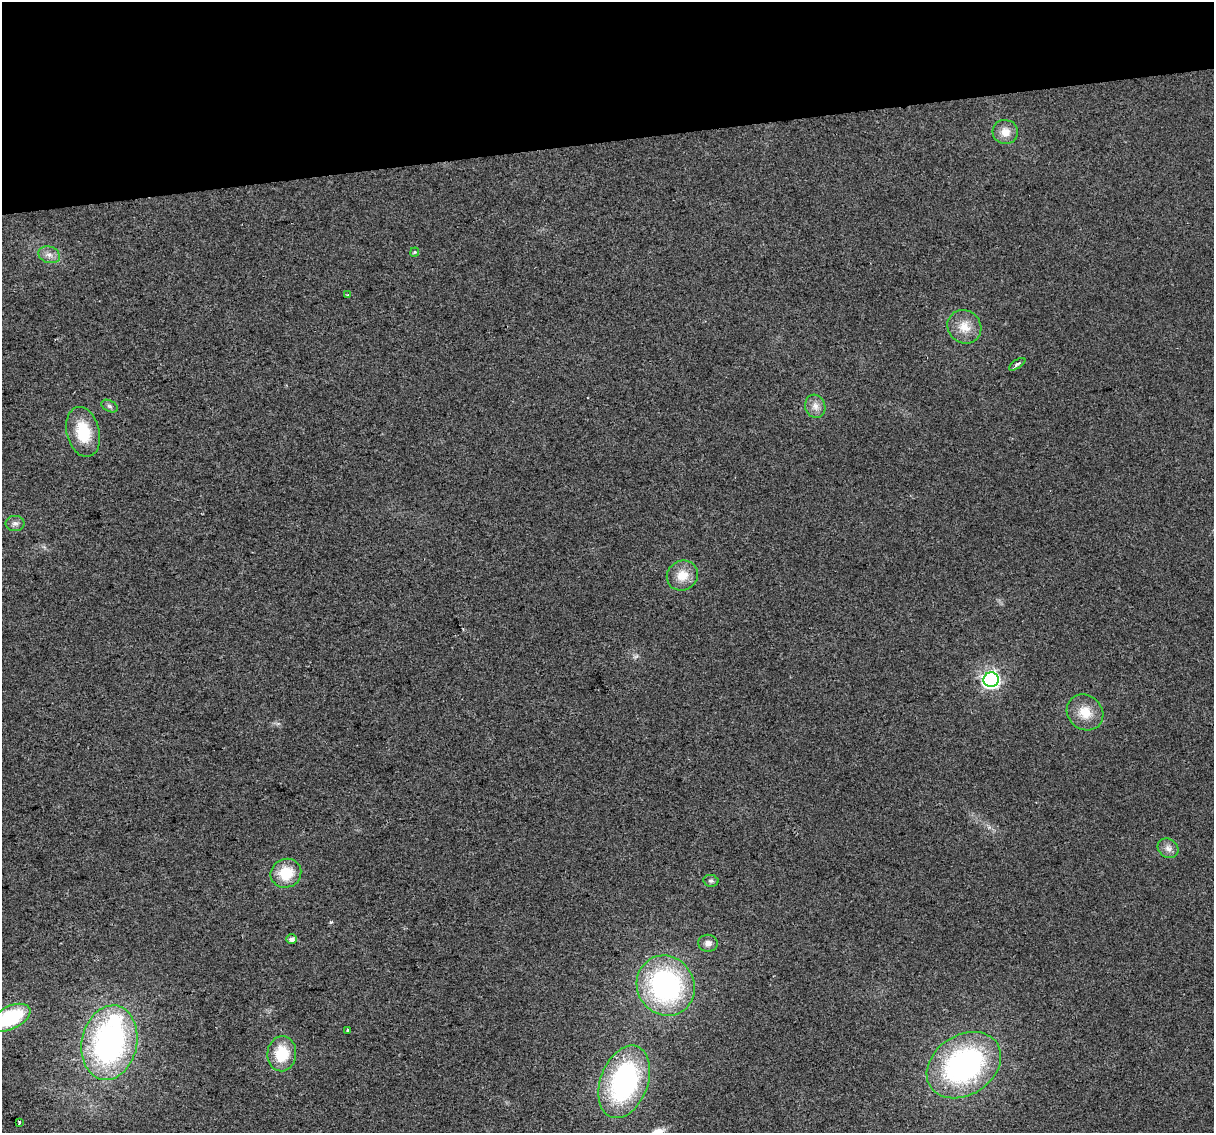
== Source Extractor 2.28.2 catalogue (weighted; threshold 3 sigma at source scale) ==
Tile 3 of 4 x 4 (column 3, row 1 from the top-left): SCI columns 2425-3636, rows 3465-4595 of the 4848 x 4619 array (HDU 1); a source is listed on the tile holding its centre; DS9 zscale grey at full resolution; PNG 1216 x 1135 px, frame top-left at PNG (2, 2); each listed source drawn as its Kron ellipse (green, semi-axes under 4 px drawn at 4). Shown black and unused: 12% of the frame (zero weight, under 2 of 3 exposures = <1% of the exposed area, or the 3 px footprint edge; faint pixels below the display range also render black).
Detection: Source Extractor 2.28.2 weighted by HDU 2 'WHT'; one run over the whole footprint, this tile lists its part. Background 0.0271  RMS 0.0062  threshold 0.0281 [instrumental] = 3 sigma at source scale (4.5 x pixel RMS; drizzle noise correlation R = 1.50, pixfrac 1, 0.0396/0.0396 arcsec/px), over >= 5 px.
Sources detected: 27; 1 inside a brighter listed object's ellipse — not listed separately; the other 26 listed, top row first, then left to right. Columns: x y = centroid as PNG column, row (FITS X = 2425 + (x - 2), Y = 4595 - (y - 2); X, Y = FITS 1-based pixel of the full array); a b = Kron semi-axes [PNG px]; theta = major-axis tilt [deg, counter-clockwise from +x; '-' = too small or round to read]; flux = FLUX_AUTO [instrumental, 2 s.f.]
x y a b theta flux
1005 132 13 12 - 7.2
415 252 4 4 - 0.73
49 255 11 8 -18 3.7
348 295 3 3 - 0.8
964 327 17 16 - 10
1017 364 9 3 33 1.7
109 406 9 5 -27 1.6
815 406 12 10 -72 4.7
83 432 25 16 -76 23
15 523 9 7 1 2.5
682 575 16 14 31 10
991 680 7 7 - 200
1085 712 19 17 -40 12
1168 848 11 9 -37 3.7
286 873 15 14 - 18
711 881 7 6 - 1.5
292 939 5 5 - 3
708 943 10 8 -6 3.6
666 986 31 28 -59 120
10 1018 22 11 25 50
348 1030 3 3 - 1.7
109 1043 37 27 78 160
282 1054 17 14 83 21
964 1065 40 30 33 150
624 1082 38 23 70 110
19 1122 3 3 - 11
Isophote crosses this tile's border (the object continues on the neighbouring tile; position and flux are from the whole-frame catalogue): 1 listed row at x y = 10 1018